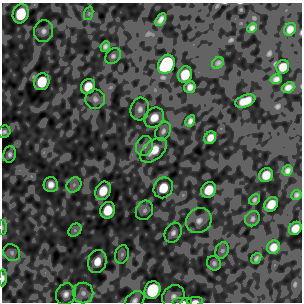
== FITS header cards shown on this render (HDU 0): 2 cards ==
NAXIS1  =                  300
NAXIS2  =                  300

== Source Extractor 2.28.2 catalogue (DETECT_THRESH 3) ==
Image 300 x 300 px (HDU 0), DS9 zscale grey, 1 PNG px = 1 image px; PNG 304 x 304 px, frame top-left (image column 1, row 300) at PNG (2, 3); each listed source drawn as its Kron ellipse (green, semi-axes under 4 px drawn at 4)
Background -0.0232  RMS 0.016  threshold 0.0482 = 3 sigma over >= 5 px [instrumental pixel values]
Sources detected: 61; all 61 listed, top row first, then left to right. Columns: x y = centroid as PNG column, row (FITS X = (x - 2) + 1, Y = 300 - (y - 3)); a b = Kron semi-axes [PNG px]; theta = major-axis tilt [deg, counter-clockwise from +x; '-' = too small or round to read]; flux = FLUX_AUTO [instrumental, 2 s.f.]
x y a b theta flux
89 13 7 4 72 2.2
21 14 9 7 73 36
161 20 7 4 60 3.6
252 28 5 4 - 2.9
290 29 7 5 58 5.5
43 31 11 9 79 6.1
105 46 5 4 - 3
113 56 9 6 45 3
218 63 6 5 - 1.7
166 64 10 8 62 130
283 67 7 6 - 9.2
185 75 8 7 - 17
276 79 6 4 15 3.2
42 82 8 7 - 28
88 87 8 6 63 13
190 87 6 5 - 4.6
288 87 6 5 - 4.4
95 99 10 9 - 5
245 101 10 6 22 9.6
140 109 11 9 76 5.7
154 118 11 9 49 10
190 121 6 4 60 3.3
163 131 10 7 62 3.7
4 132 6 6 - 2.8
210 138 7 5 58 5.4
144 146 10 8 73 4.9
154 150 15 9 40 14
10 154 8 6 79 3.3
287 171 5 4 - 2.8
266 175 7 6 - 10
51 184 7 7 - 7.2
74 185 8 6 45 4.6
163 188 11 9 61 18
209 190 8 7 - 15
103 191 9 7 63 14
296 195 5 4 - 1.7
254 200 6 4 46 2
271 204 8 6 52 11
108 210 8 7 - 17
144 210 10 8 61 4.9
252 219 8 7 - 2.7
199 221 13 12 - 10
3 227 7 4 90 1.9
295 228 7 5 52 7
75 230 7 5 45 3.1
173 233 10 8 61 5.2
273 247 7 6 - 7.3
222 250 8 6 69 3.2
12 253 9 8 - 4.1
122 254 9 7 75 3.7
256 258 6 4 52 2.4
97 261 12 9 76 11
214 263 7 6 - 2.8
3 278 8 4 88 3
152 290 9 7 68 61
83 293 10 10 - 7.4
66 294 11 9 63 6.5
173 296 12 10 49 6.9
135 300 10 7 36 4.6
182 301 10 3 0 3
195 301 8 4 1 3.2
At the frame edge (FLAGS 8, measured only in part): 6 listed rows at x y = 4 132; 3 227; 3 278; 135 300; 182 301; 195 301